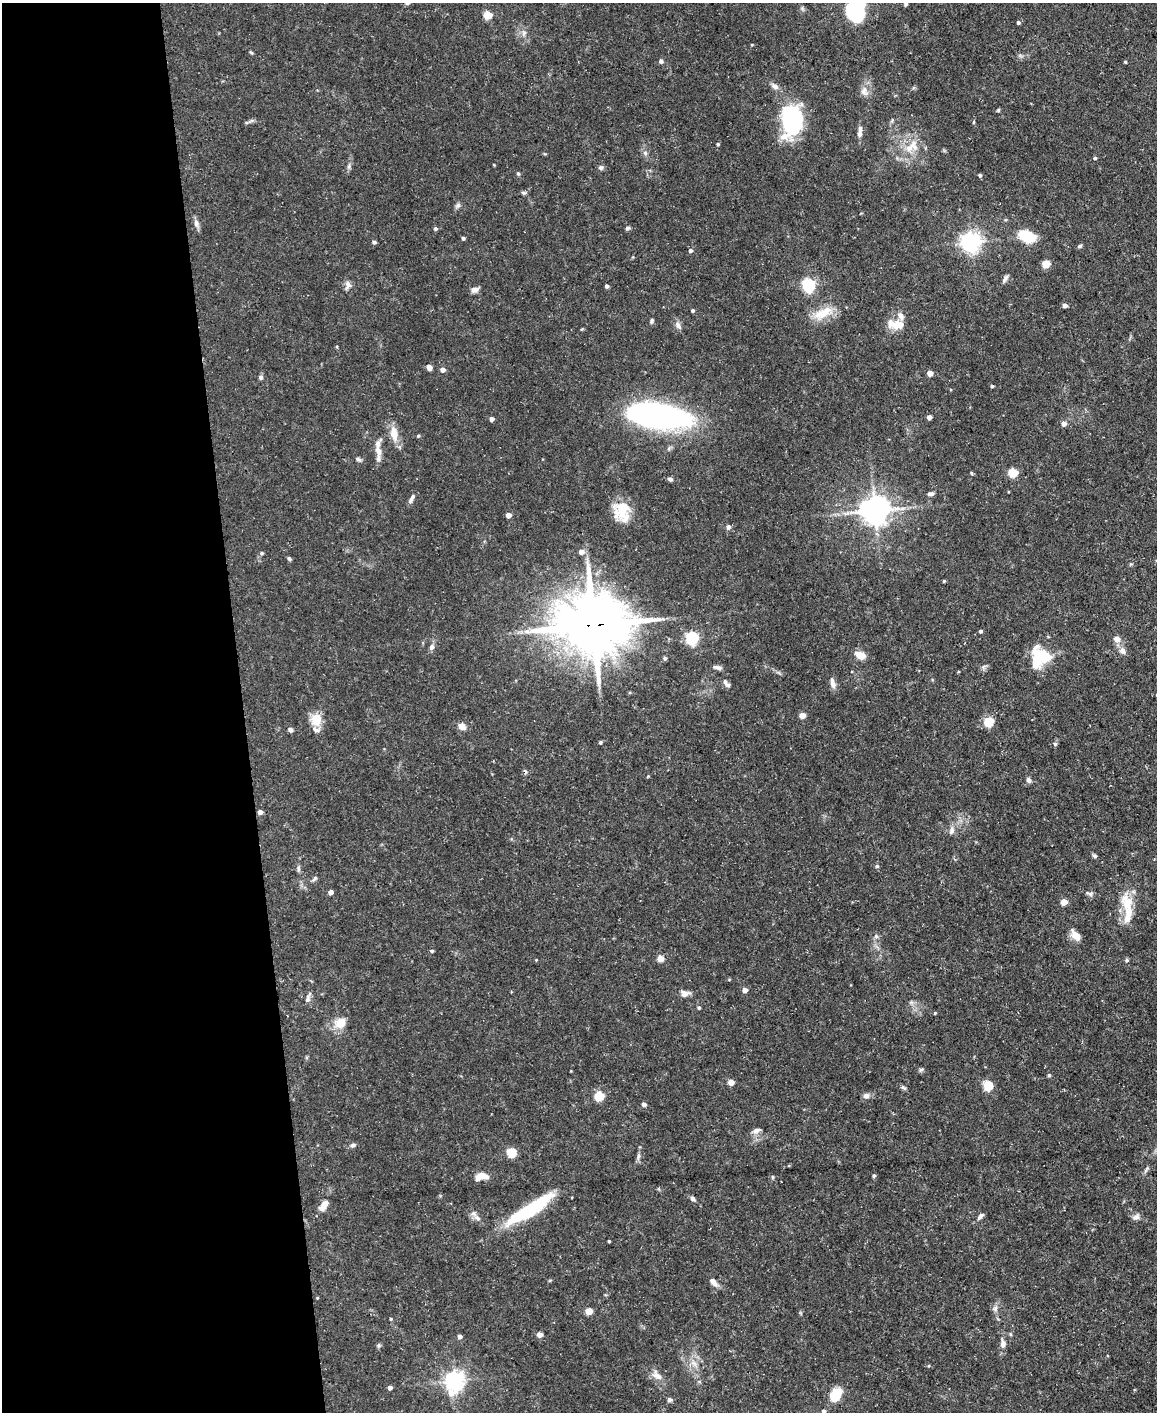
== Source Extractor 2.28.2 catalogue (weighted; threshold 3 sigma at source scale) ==
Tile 5 of 4 x 3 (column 1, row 2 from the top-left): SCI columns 1-1155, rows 1537-2946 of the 4620 x 4591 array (HDU 1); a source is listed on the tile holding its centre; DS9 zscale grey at full resolution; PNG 1159 x 1414 px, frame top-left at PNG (2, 3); no overlay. Shown black and unused: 21% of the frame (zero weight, under 3 of 5 exposures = <1% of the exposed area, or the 3 px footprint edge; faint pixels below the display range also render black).
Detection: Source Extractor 2.28.2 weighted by HDU 2 'WHT'; one run over the whole footprint, this tile lists its part. Background 0.0587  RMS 0.004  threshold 0.0182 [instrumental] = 3 sigma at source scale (4.5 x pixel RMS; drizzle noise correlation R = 1.50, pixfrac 1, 0.05/0.05 arcsec/px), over >= 5 px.
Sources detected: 161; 2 inside a brighter object's white glare — not listed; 8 inside a brighter listed object's ellipse — not listed separately; the other 151 listed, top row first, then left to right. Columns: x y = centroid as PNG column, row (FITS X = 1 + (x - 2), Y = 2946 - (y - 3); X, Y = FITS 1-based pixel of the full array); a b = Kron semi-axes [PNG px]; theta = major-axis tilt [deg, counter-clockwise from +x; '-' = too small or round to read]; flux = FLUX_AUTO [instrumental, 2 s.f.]
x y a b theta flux
407 3 6 5 - 0.6
906 4 4 3 - 0.72
855 8 16 11 36 36
487 15 5 5 - 15
1018 22 4 4 - 0.84
524 33 7 6 - 1.2
752 45 4 3 - 0.34
661 61 6 6 - 0.92
1125 62 3 3 - 0.47
775 86 10 6 -28 1.7
864 91 13 9 -70 2.6
998 110 5 4 - 0.49
792 120 31 21 -87 39
860 132 16 5 84 2
718 144 4 3 - 0.53
911 147 25 14 35 8.3
645 153 7 5 -47 0.96
1095 158 4 3 - 0.66
349 166 7 5 -73 0.9
601 167 6 6 - 0.99
518 173 5 5 - 0.49
980 175 4 4 - 0.67
524 193 7 4 -30 0.73
458 205 6 6 - 0.91
196 223 11 6 -78 1.9
627 228 7 4 26 0.67
435 229 4 4 - 0.82
1027 237 16 9 -24 15
463 238 4 3 - 0.81
374 242 5 4 - 0.96
971 242 7 7 - 220
1080 246 6 4 43 0.58
690 250 5 5 - 0.97
1046 264 5 5 - 11
1005 279 11 5 62 1.2
348 285 12 7 81 1.9
809 285 6 6 - 71
606 286 4 4 - 0.92
475 290 10 6 20 1.8
1065 305 4 4 - 1.9
692 311 4 4 - 0.66
823 313 30 12 27 8.5
652 321 6 5 - 0.75
678 325 12 6 -59 1.7
898 325 17 13 15 5.2
429 368 6 5 - 2
442 370 5 4 - 2.3
930 373 4 4 - 4
261 377 6 5 - 0.93
992 386 4 4 - 0.53
660 416 58 23 -10 110
929 417 4 4 - 2.1
492 419 4 4 - 1.5
1064 424 5 5 - 2.4
394 434 18 10 -81 5.3
418 436 4 4 - 0.49
378 451 15 8 -70 3.5
358 459 8 5 -29 0.93
971 473 4 4 - 0.43
1013 473 5 5 - 15
670 479 6 5 - 0.94
930 494 7 5 7 1.3
412 498 14 4 64 1.3
875 510 8 8 - 590
623 511 23 18 -69 10
508 515 4 4 - 2.8
728 527 6 6 - 1.3
581 552 6 5 - 2.5
262 553 5 4 - 0.54
289 558 5 4 - 0.74
944 581 4 3 - 0.5
593 625 21 18 0 2700
980 631 4 3 - 0.73
692 638 6 6 - 58
1117 639 5 5 - 3.6
432 647 7 6 - 1.4
1122 651 10 7 -63 1.9
860 655 12 8 -26 4.1
1043 656 21 16 -13 19
665 658 5 5 - 0.72
717 667 11 5 -16 1.2
726 683 12 5 -51 1.4
833 683 15 6 -73 2
802 715 4 4 - 5.8
316 720 17 14 72 6
989 721 5 5 - 26
462 727 10 7 -33 2.5
290 730 6 5 - 1.3
600 742 4 4 - 0.64
1055 744 5 4 - 0.57
1029 780 7 5 -66 1.2
260 812 4 4 - 2
952 830 13 6 73 1.9
1095 856 6 5 - 0.84
877 866 5 4 - 0.62
298 869 8 5 88 0.92
315 878 8 5 52 0.88
330 892 4 4 - 2.1
1090 894 10 5 -12 1.1
1064 902 5 4 - 6.2
1127 904 19 14 61 7.7
1076 935 13 7 -48 4.1
876 936 6 6 - 0.83
432 951 4 3 - 0.63
660 958 4 4 - 7.4
536 960 3 3 - 0.29
1127 960 5 4 - 0.64
745 990 5 5 - 2.3
685 993 11 8 0 2
308 998 15 5 70 1.4
699 1008 5 4 - 0.57
935 1013 3 3 - 0.35
340 1023 13 11 15 5.5
921 1069 7 4 2 0.66
1049 1075 5 4 - 0.59
731 1082 5 4 - 4.5
988 1085 5 5 - 26
904 1088 10 3 -29 0.71
599 1096 5 5 - 21
866 1096 8 7 - 1.6
644 1104 4 4 - 1.8
756 1131 12 6 19 1.8
353 1145 7 6 - 1
511 1152 5 5 - 23
638 1156 9 4 82 1
481 1176 13 7 14 5.5
874 1176 5 4 - 0.59
772 1177 5 3 - 0.46
693 1198 6 5 - 1.2
324 1205 13 7 53 3.8
530 1209 56 12 33 30
981 1216 9 5 48 1.2
1136 1217 11 7 25 1.5
478 1218 12 6 -41 2
609 1241 3 3 - 0.5
713 1282 12 6 -48 2.4
995 1308 8 6 69 1.3
589 1311 5 4 - 9.5
391 1319 4 4 - 0.39
540 1334 6 6 - 2
1010 1334 6 3 -71 0.44
459 1336 4 4 - 1.7
1003 1344 11 7 -86 2.1
379 1345 6 4 71 0.63
694 1363 10 3 -45 1.3
657 1376 17 9 -35 3.2
455 1381 7 6 - 200
390 1388 4 4 - 1.6
836 1395 17 11 55 7.6
669 1400 7 5 2 0.85
823 1411 4 4 - 1.2
Overlapping masked pixels (flux is a lower limit): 1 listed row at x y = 593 625
Isophote crosses this tile's border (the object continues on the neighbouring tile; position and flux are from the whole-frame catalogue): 4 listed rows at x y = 407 3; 906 4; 855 8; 823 1411